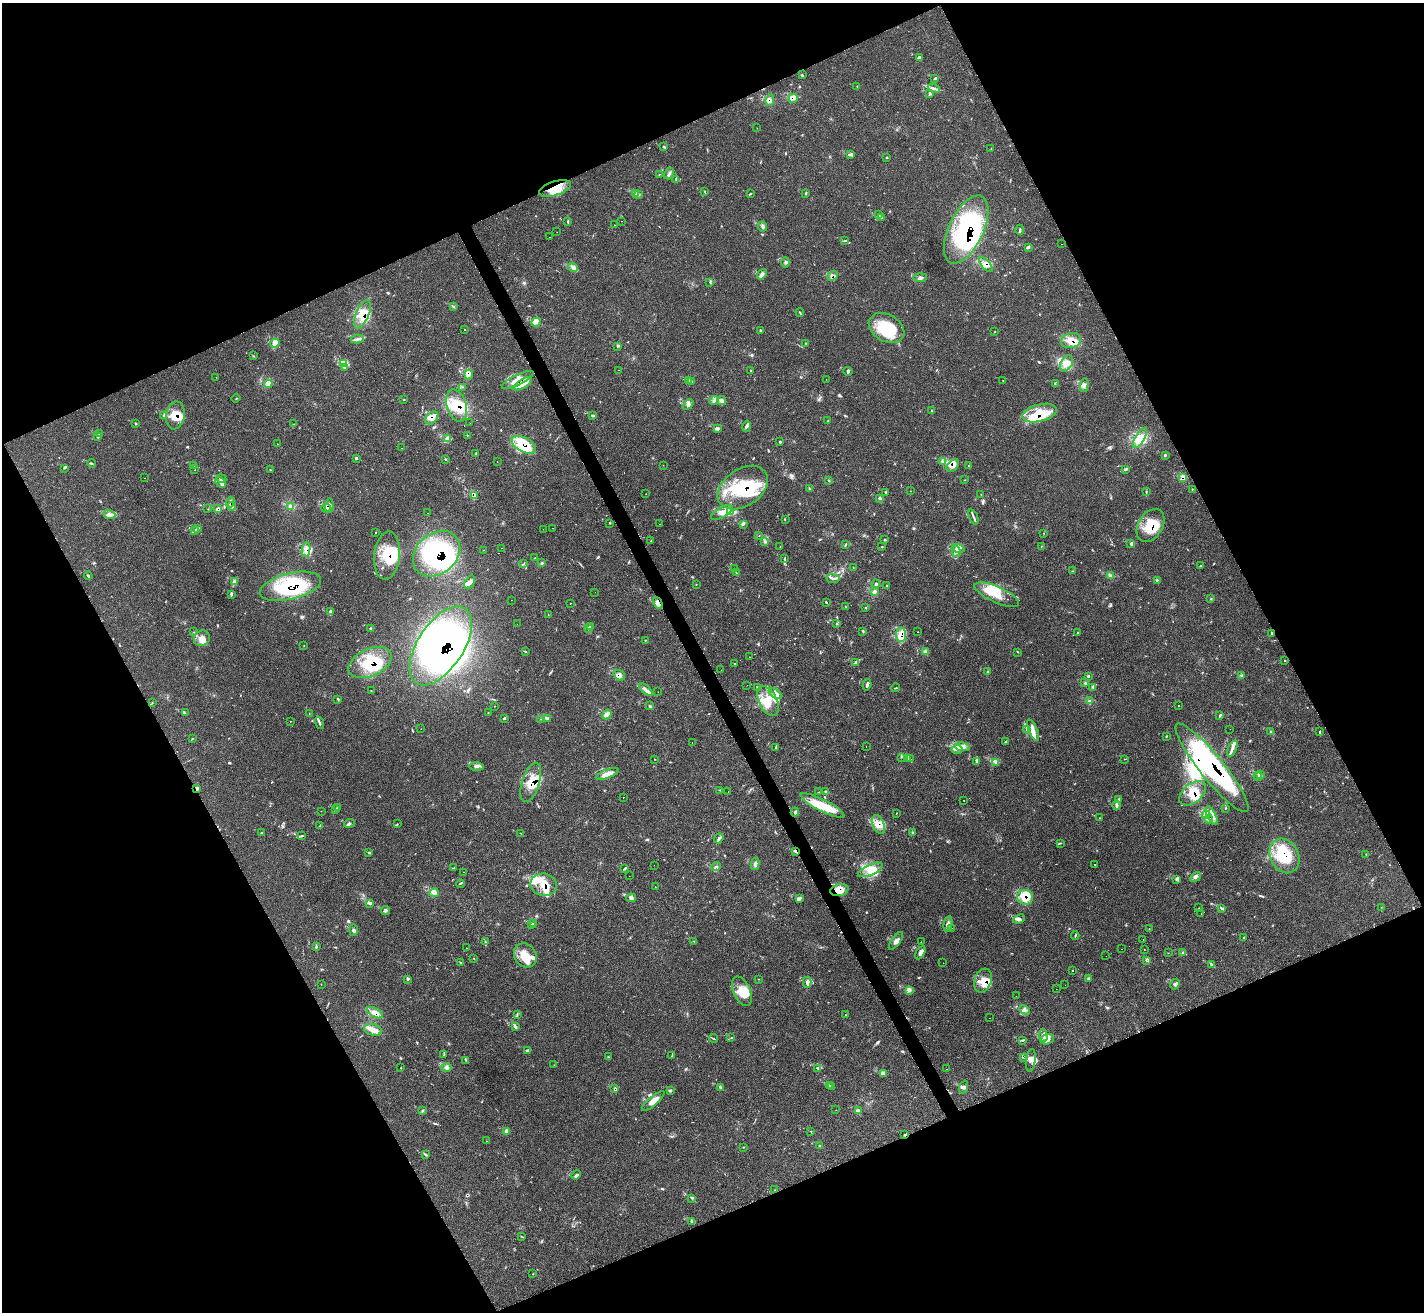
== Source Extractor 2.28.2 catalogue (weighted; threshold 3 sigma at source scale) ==
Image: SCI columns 29-5713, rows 293-5529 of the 5713 x 5703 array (HDU 1 of 3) = the unmasked area's bounding box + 8 px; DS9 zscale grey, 4 x 4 block average (1 PNG px = mean of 4 x 4 image px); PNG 1426 x 1314 px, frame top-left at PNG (2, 3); each listed source drawn as its Kron ellipse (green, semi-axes under 4 px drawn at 4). Shown black and unused: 45% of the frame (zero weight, under 3 of 4 exposures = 2% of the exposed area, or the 3 px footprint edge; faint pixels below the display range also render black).
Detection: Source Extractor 2.28.2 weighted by HDU 2 'WHT'. Background 0.0538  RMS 0.0053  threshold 0.0237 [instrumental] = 3 sigma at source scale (4.5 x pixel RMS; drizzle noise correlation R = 1.50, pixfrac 1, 0.05/0.05 arcsec/px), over >= 5 px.
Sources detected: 616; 23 inside a brighter object's white glare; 31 cosmic-ray / hot-pixel residue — neither listed nor drawn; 27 coinciding with a brighter row at this scale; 100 inside a brighter listed object's ellipse — not listed separately; the other 435 listed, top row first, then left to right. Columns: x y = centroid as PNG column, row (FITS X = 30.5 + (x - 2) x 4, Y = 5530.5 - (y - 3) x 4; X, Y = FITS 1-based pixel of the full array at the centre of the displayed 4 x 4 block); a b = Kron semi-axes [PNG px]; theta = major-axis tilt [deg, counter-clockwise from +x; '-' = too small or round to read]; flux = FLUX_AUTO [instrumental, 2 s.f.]
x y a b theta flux
919 58 3 2 - 2.5
802 75 2 2 - 1.5
935 78 3 2 - 3.3
857 86 3 2 - 1.3
934 89 6 2 -16 7.2
930 94 2 2 - 1.7
793 98 5 3 - 8.6
770 100 6 3 73 8
757 128 2 2 - 0.62
663 146 2 2 - 1.8
991 149 2 2 - 0.91
851 155 2 2 - 2.2
887 157 2 2 - 1.8
669 173 6 2 64 6.5
659 174 2 2 - 1.2
676 179 3 2 - 2.1
555 188 16 7 16 53
705 192 2 2 - 1.2
636 194 3 2 - 3.5
750 194 3 2 - 1.8
806 194 4 2 - 2.1
638 195 3 2 - 2.1
879 215 4 2 - 4.1
882 218 3 2 - 2
622 221 2 2 - 1.6
568 222 3 2 - 2.3
614 225 2 2 - 0.93
763 226 5 2 - 5.4
966 229 37 17 65 440
1020 230 5 2 - 4
557 232 2 2 - 0.69
550 237 2 2 - 1.7
845 241 3 2 - 1.7
1061 244 2 2 - 1.4
1029 247 2 2 - 1.8
785 262 5 2 - 4.5
986 264 9 3 -49 13
573 267 5 4 - 10
762 274 6 3 51 9.2
833 276 5 2 - 6.6
920 277 7 3 1 8.6
710 282 3 2 - 1.4
453 306 2 2 - 2.1
800 312 4 2 - 2.3
362 314 15 6 67 43
536 322 5 3 - 8.1
887 328 19 13 -31 140
465 329 2 2 - 3.7
761 330 4 2 - 2.7
995 332 2 2 - 1.3
358 339 6 3 11 8
1071 340 10 7 17 31
275 343 5 3 - 19
805 343 2 2 - 0.94
618 346 2 2 - 1.4
253 356 2 2 - 1.5
344 363 3 2 - 5.2
1066 363 9 5 56 20
345 367 2 2 - 2.1
619 370 2 2 - 0.68
751 371 3 2 - 2.1
848 371 4 2 - 3.8
469 375 5 3 - 8
216 377 2 2 - 0.57
826 379 2 2 - 0.6
518 380 17 5 26 40
688 380 4 2 - 3.1
1003 381 2 2 - 0.96
692 382 3 2 - 2.8
268 384 4 4 - 8.6
522 384 10 4 32 26
1055 384 2 2 - 1.1
1084 385 7 3 81 9.3
463 387 2 2 - 1.4
236 398 4 2 - 1.8
403 400 2 2 - 1.1
714 400 5 3 - 9.5
721 401 4 4 - 9.3
456 405 16 10 -73 73
688 405 6 4 41 9.2
932 411 2 2 - 1.5
1040 413 17 8 15 65
164 415 2 2 - 1.6
175 415 14 9 79 47
592 415 3 2 - 2.1
432 418 7 5 42 23
828 421 2 2 - 1.7
135 423 2 2 - 1.6
470 423 2 2 - 0.41
294 424 2 2 - 0.63
747 426 6 3 78 7
717 429 4 3 - 7.4
99 433 2 2 - 1.5
467 435 2 2 - 2.2
98 436 3 2 - 2.5
447 438 4 2 - 5.7
1140 438 12 4 58 27
779 442 3 2 - 2.1
277 444 2 2 - 0.74
524 445 13 7 -27 90
401 448 2 2 - 0.94
476 454 3 2 - 3.2
1165 456 2 2 - 1.3
356 459 2 2 - 1.7
446 459 3 2 - 1.3
497 461 2 2 - 0.74
943 461 3 2 - 3.9
91 463 4 2 - 2.9
663 465 2 2 - 0.61
953 465 7 5 45 16
194 466 3 2 - 1.6
968 466 2 2 - 1.2
64 468 4 2 - 2.8
1125 469 3 2 - 3.2
195 470 2 2 - 1.3
270 470 2 2 - 1
1183 477 3 3 - 14
144 478 2 2 - 0.5
221 479 5 2 - 3.8
829 480 2 2 - 1.1
965 480 2 2 - 1
221 483 6 2 -46 4.2
743 488 27 18 34 200
809 488 2 2 - 1.7
1192 489 2 2 - 2.3
910 491 2 2 - 0.63
886 492 3 2 - 2.3
1146 492 2 2 - 1.4
646 494 2 2 - 2.9
981 494 2 2 - 0.86
474 496 3 3 - 5.7
880 498 2 2 - 2.2
230 502 5 2 - 6.9
329 505 7 2 87 6.7
232 506 4 3 - 5.9
290 506 2 2 - 2
218 508 4 3 - 5.7
326 508 4 3 - 7.7
208 509 2 2 - 1.5
722 512 12 5 29 22
731 512 4 3 - 9.7
428 513 2 2 - 5.5
109 514 6 3 -21 8.9
973 517 8 2 -68 5.9
785 520 2 2 - 1.3
609 523 2 2 - 1
659 524 2 2 - 0.9
743 524 4 2 - 2.1
1151 525 18 12 59 82
552 528 2 2 - 2.3
198 529 4 2 - 4.8
543 529 2 2 - 2.1
194 531 4 3 - 7.7
376 532 2 2 - 7.1
1044 533 2 2 - 0.85
759 536 2 2 - 13
885 540 2 2 - 2
651 541 2 2 - 0.97
764 541 2 2 - 1.4
845 544 3 2 - 2
1131 544 4 2 - 3
1041 546 2 2 - 1
780 547 3 2 - 0.83
882 547 3 2 - 1.5
502 548 2 2 - 17
959 548 6 3 -17 9.3
306 549 8 4 84 14
483 550 2 2 - 0.95
956 551 6 3 -73 9.9
437 554 26 20 41 370
387 556 24 13 85 110
535 558 3 2 - 1.9
785 558 2 2 - 1.1
541 563 4 2 - 3
524 564 2 2 - 1.6
1200 566 2 2 - 1.3
853 568 2 2 - 0.76
735 569 3 2 - 2.5
1072 571 2 2 - 1.3
736 573 3 2 - 2
1110 575 4 2 - 4.6
88 576 4 2 - 3.7
833 579 7 2 -8 6.3
234 581 3 3 - 4.6
1157 581 3 2 - 1.6
470 582 7 4 62 13
696 584 2 2 - 0.69
876 584 4 3 - 4.3
290 586 31 13 14 280
887 586 2 2 - 1.3
595 592 2 2 - 0.69
874 592 3 3 - 6.9
231 595 4 2 - 2.9
997 595 24 8 -24 57
1211 598 2 2 - 1.2
511 600 2 2 - 0.58
826 602 3 2 - 2.1
570 603 2 2 - 12
658 603 6 3 -63 16
846 607 2 2 - 1.1
866 607 2 2 - 1.1
330 611 2 2 - 2.4
548 615 2 2 - 1
836 623 2 2 - 1.8
517 624 2 2 - 0.85
590 626 3 2 - 2.6
370 628 3 2 - 2.5
589 628 4 2 - 4.1
863 631 3 2 - 3.4
194 632 2 2 - 0.93
918 632 2 2 - 51
1078 632 3 2 - 2.6
1272 633 2 2 - 2.1
901 635 7 5 -83 32
202 638 8 7 - 21
645 640 2 2 - 1.7
304 645 2 2 - 1.1
441 646 45 23 57 950
525 651 2 2 - 1.5
925 651 3 2 - 6.5
1017 652 2 2 - 0.88
749 657 2 2 - 5.2
1284 660 2 2 - 1.2
370 662 23 13 25 150
735 663 2 2 - 3.5
855 663 4 2 - 4.1
721 670 2 2 - 1.2
988 672 3 2 - 1.9
619 675 6 5 - 12
1242 675 3 2 - 3.2
1088 676 3 3 - 3.6
1085 683 3 2 - 2.7
747 685 2 2 - 1.1
867 685 6 3 73 6
1092 687 2 2 - 2.3
758 688 3 2 - 3.7
896 688 4 2 - 1.8
371 690 2 2 - 0.83
646 690 8 3 -41 11
658 692 2 2 - 0.96
775 693 7 3 -37 12
338 699 3 2 - 2.7
768 701 16 9 -64 57
1089 701 3 2 - 2.3
152 703 2 2 - 1.1
1178 705 2 2 - 1
495 706 2 2 - 0.78
650 706 3 2 - 2.6
488 712 2 2 - 1.2
185 713 2 2 - 1.5
309 713 2 2 - 0.8
607 715 5 3 - 9.8
1219 716 3 2 - 2.9
504 718 3 3 - 3.2
540 719 2 2 - 1.2
548 719 2 2 - 1.3
291 721 2 2 - 0.67
319 723 6 2 -72 6.5
421 729 2 2 - 0.56
1230 729 2 2 - 0.45
1027 730 3 2 - 2.4
1033 730 12 3 -67 16
1319 731 2 2 - 1.4
1271 732 3 2 - 3.6
1166 736 2 2 - 1.5
192 739 2 2 - 1.6
1006 741 3 2 - 2.4
692 742 2 2 - 1.6
866 747 2 2 - 0.7
963 747 7 3 -7 15
775 748 2 2 - 1.3
1232 748 8 3 65 13
957 749 5 2 - 6.5
901 757 3 2 - 1.5
655 759 2 2 - 2.6
908 759 2 2 - 1.6
910 759 3 2 - 2.8
1124 759 2 2 - 0.68
977 761 3 2 - 2.8
996 763 4 2 - 4.7
477 766 7 3 0 7.5
1212 768 56 12 -51 500
607 774 12 4 21 26
1261 775 4 2 - 4.2
1258 776 4 2 - 4.6
531 782 20 8 73 62
197 788 3 2 - 3.8
720 790 2 2 - 1.5
826 791 2 2 - 1.7
728 792 2 2 - 0.64
819 792 2 2 - 1.6
1193 793 15 9 39 49
623 797 2 2 - 3.3
964 800 2 2 - 3.7
1118 800 3 2 - 2.7
1117 805 5 3 - 6.6
822 806 24 6 -26 93
338 808 3 2 - 2.5
1226 808 2 2 - 1.1
336 809 3 2 - 3.4
321 811 2 2 - 0.58
795 812 4 3 - 6.3
896 813 2 2 - 1.1
1206 815 4 2 - 5.1
1212 816 10 3 -63 21
1099 818 2 2 - 1.1
1209 819 4 3 - 9.5
349 823 5 3 - 5
397 824 3 2 - 1.6
878 824 10 5 -69 27
320 826 2 2 - 2
262 833 2 2 - 1.6
520 833 2 2 - 0.99
913 833 3 2 - 2.2
302 836 3 2 - 2.4
719 838 5 2 - 5.4
1060 843 3 2 - 3
795 851 3 2 - 7.8
369 852 3 2 - 2.7
1366 854 2 2 - 1.5
1285 856 18 14 -63 110
755 864 6 3 80 7.5
1095 864 2 2 - 2.2
654 865 2 2 - 1.1
716 866 5 2 - 3.4
454 868 4 2 - 3.8
624 869 3 2 - 2.5
870 870 13 5 25 29
464 872 2 2 - 9.9
630 876 2 2 - 0.41
1196 877 6 2 35 6
1177 879 3 2 - 3.1
460 884 4 2 - 1.9
544 885 13 11 -9 54
655 887 2 2 - 0.74
839 890 9 6 12 30
434 893 4 3 - 8
1025 897 8 7 - 43
631 898 5 4 - 7.1
800 898 3 2 - 4
369 904 3 2 - 2.5
1381 907 2 2 - 0.8
1199 908 2 2 - 0.49
1222 908 3 2 - 3
385 910 4 3 - 5.3
1201 913 2 2 - 0.92
1019 919 6 4 22 8.2
531 924 3 2 - 2.1
534 924 3 2 - 2.1
948 924 8 4 79 10
952 928 2 2 - 2.1
1149 929 2 2 - 0.95
353 930 5 2 - 5.3
1075 936 4 2 - 2.3
1244 937 2 2 - 1.1
1143 939 2 2 - 2.8
485 941 2 2 - 1.3
694 941 2 2 - 1.2
896 941 10 3 53 12
921 942 2 2 - 1.9
316 947 4 2 - 3
467 948 2 2 - 5.4
1122 949 2 2 - 2
1144 950 2 2 - 1.4
920 953 7 4 59 10
1168 953 2 2 - 0.96
1183 953 4 2 - 2.9
525 955 13 10 -56 47
1106 956 2 2 - 7.2
474 959 2 2 - 1.1
1147 961 3 2 - 2.6
460 962 3 2 - 2.2
943 963 2 2 - 0.43
1212 965 3 2 - 2.4
1072 971 2 2 - 6.5
1088 978 3 2 - 3.1
408 979 3 2 - 3.2
758 979 2 2 - 1
983 980 12 8 71 41
807 982 5 3 - 8
321 984 2 2 - 0.7
1175 984 5 3 - 7.3
1065 985 2 2 - 0.39
1056 989 2 2 - 0.46
909 990 4 2 - 5
742 991 15 8 -66 48
1016 996 2 2 - 0.75
1024 1010 5 2 - 6.3
375 1013 9 4 -28 18
517 1014 3 2 - 3
845 1015 2 2 - 1.2
989 1018 2 2 - 0.56
515 1027 3 2 - 3.7
373 1030 9 5 -13 22
1043 1036 6 3 -87 9.7
714 1038 4 2 - 2.4
731 1038 2 2 - 1
1047 1039 7 5 19 17
1022 1040 4 2 - 2.9
527 1050 4 2 - 3.5
444 1054 3 2 - 2.3
672 1056 3 2 - 2.3
608 1057 2 2 - 0.86
1023 1057 2 2 - 0.85
466 1060 2 2 - 1.6
1031 1060 11 5 83 17
554 1065 2 2 - 0.58
401 1068 2 2 - 1.4
446 1068 6 2 2 6
818 1068 2 2 - 1.3
947 1069 2 2 - 1
884 1073 2 2 - 2
829 1085 3 2 - 2.9
721 1087 3 2 - 2.5
831 1087 3 2 - 2
964 1087 7 2 69 5.8
615 1089 3 2 - 2.3
671 1091 4 2 - 2.8
653 1101 14 4 41 24
836 1110 2 2 - 0.62
858 1110 4 2 - 3.8
423 1111 2 2 - 1.4
811 1131 2 2 - 1.5
507 1132 2 2 - 1.5
905 1135 3 2 - 2.9
487 1141 2 2 - 0.9
820 1146 2 2 - 1.4
743 1147 3 2 - 1.2
426 1155 3 2 - 3.4
576 1175 5 2 - 3.6
774 1190 2 2 - 1.1
692 1198 3 2 - 1.7
692 1222 4 2 - 4.6
521 1236 3 2 - 1.9
533 1274 2 2 - 0.97
Overlapping masked pixels (flux is a lower limit): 51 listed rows (the first 20) at x y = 793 98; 770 100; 555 188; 966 229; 986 264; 833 276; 362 314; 1071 340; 469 375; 518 380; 522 384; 456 405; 1040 413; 175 415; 432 418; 524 445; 953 465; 1183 477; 221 483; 743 488
Diffuse or blended objects may show on this block-average render without a row.